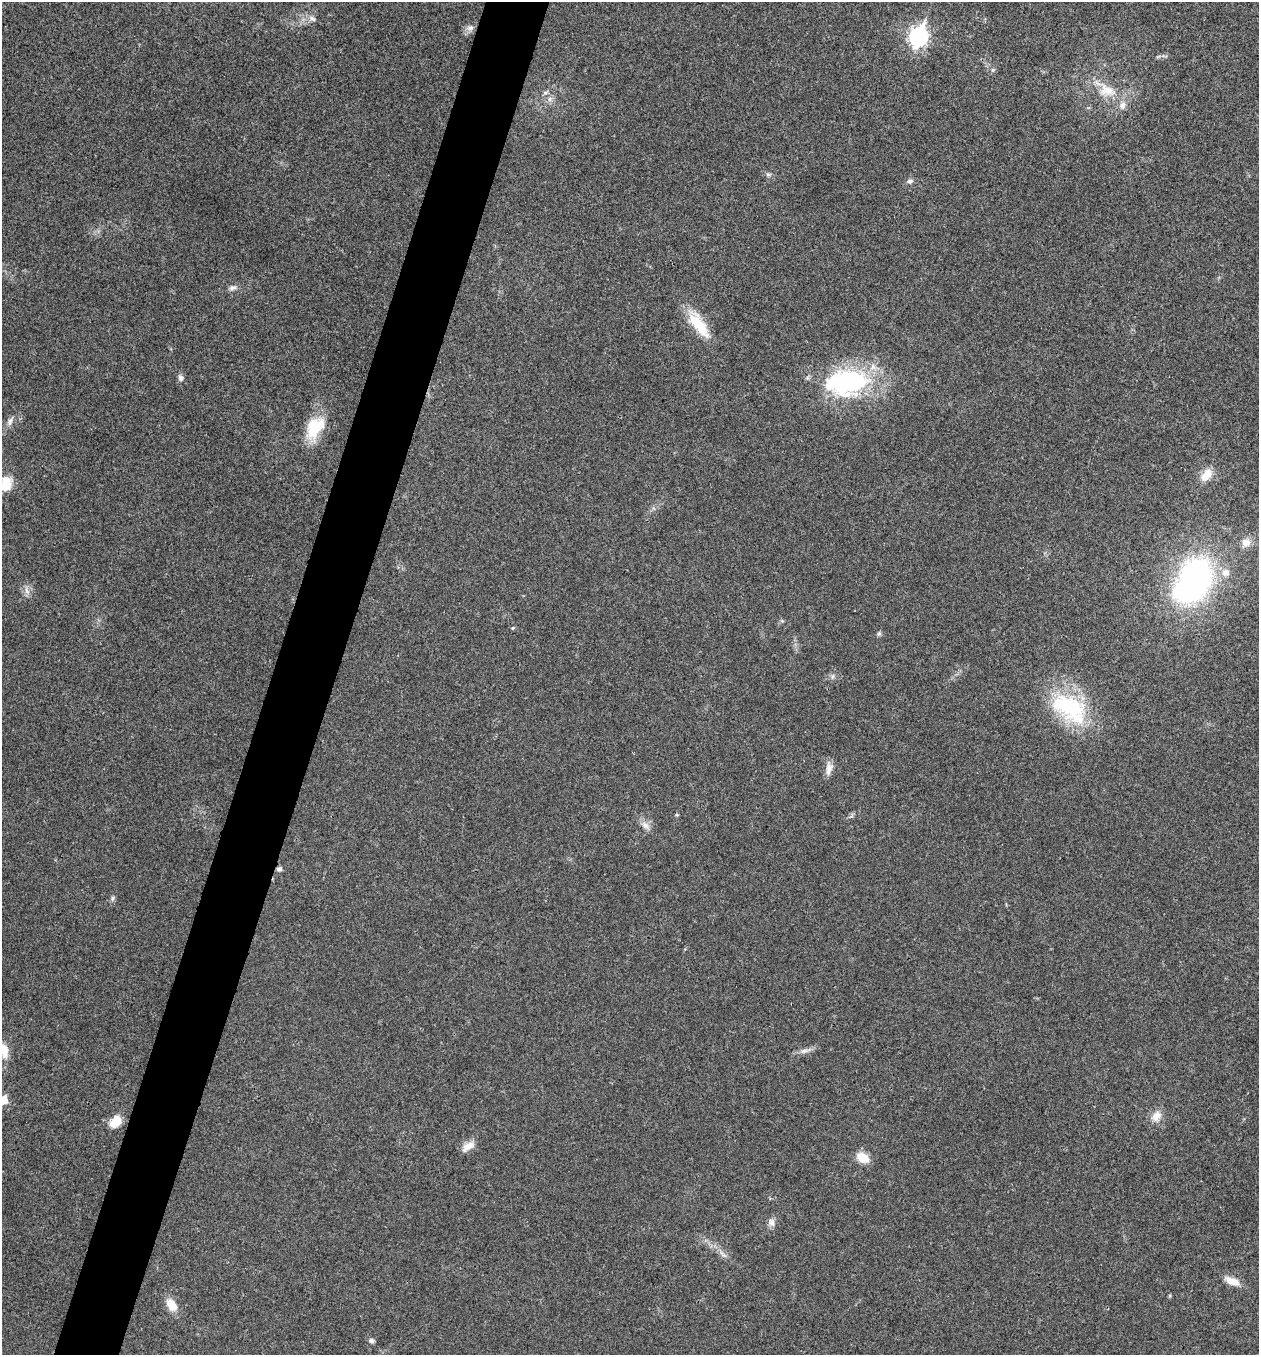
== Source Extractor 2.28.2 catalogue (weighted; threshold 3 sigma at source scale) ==
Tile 7 of 4 x 4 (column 3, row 2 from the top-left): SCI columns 2651-3907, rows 2710-4062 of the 5432 x 5417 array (HDU 1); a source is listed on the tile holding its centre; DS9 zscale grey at full resolution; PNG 1261 x 1357 px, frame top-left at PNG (2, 2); no overlay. Shown black and unused: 5% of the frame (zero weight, under 3 of 4 exposures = <1% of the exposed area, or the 3 px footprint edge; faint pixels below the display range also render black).
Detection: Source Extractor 2.28.2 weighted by HDU 2 'WHT'; one run over the whole footprint, this tile lists its part. Background 0.0246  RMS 0.0041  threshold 0.0184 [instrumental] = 3 sigma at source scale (4.5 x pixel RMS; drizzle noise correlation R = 1.50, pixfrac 1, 0.05/0.05 arcsec/px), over >= 5 px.
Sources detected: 44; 1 inside a brighter object's white glare — not listed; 2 inside a brighter listed object's ellipse — not listed separately; the other 41 listed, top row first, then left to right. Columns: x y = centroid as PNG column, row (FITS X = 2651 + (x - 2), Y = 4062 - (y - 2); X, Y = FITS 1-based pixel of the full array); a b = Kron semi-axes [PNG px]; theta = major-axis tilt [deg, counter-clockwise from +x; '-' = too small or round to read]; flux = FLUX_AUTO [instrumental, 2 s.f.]
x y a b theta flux
312 19 11 6 -37 1.6
470 28 11 8 28 2.1
918 37 9 8 - 150
993 70 6 5 - 0.72
1107 90 27 17 -14 11
545 93 7 5 16 0.91
550 99 7 6 - 1.5
768 174 6 5 - 0.85
910 181 9 6 15 1.3
232 288 11 7 21 1.6
699 324 42 14 -54 14
181 378 8 6 -73 1.5
847 382 47 28 7 64
10 421 12 6 65 1.9
314 428 31 19 60 14
1206 475 17 10 52 5.8
6 483 19 14 88 7.9
1246 543 13 11 46 3.8
1196 577 33 30 87 98
27 590 12 5 -67 1.8
513 628 4 4 - 0.62
879 634 6 5 - 0.78
832 676 9 4 81 0.93
1069 708 53 30 -32 40
829 768 19 8 83 3.1
677 815 5 4 - 0.47
645 825 15 8 -39 2.7
279 869 7 6 - 1.1
112 898 8 4 81 0.86
4 1050 13 8 -75 6.6
805 1051 21 5 15 2.2
3 1100 6 5 - 11
1156 1116 17 11 50 4.1
116 1121 13 9 49 7.9
468 1146 18 9 34 3.6
863 1158 15 10 -29 6.7
772 1222 11 8 -86 2.1
723 1254 15 5 -41 2
1232 1281 20 9 -22 4.8
172 1305 16 10 -56 6.2
371 1341 7 6 - 1.1
Overlapping masked pixels (flux is a lower limit): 1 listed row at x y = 279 869
Isophote crosses this tile's border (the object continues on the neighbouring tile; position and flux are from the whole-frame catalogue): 3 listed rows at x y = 6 483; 4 1050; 3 1100